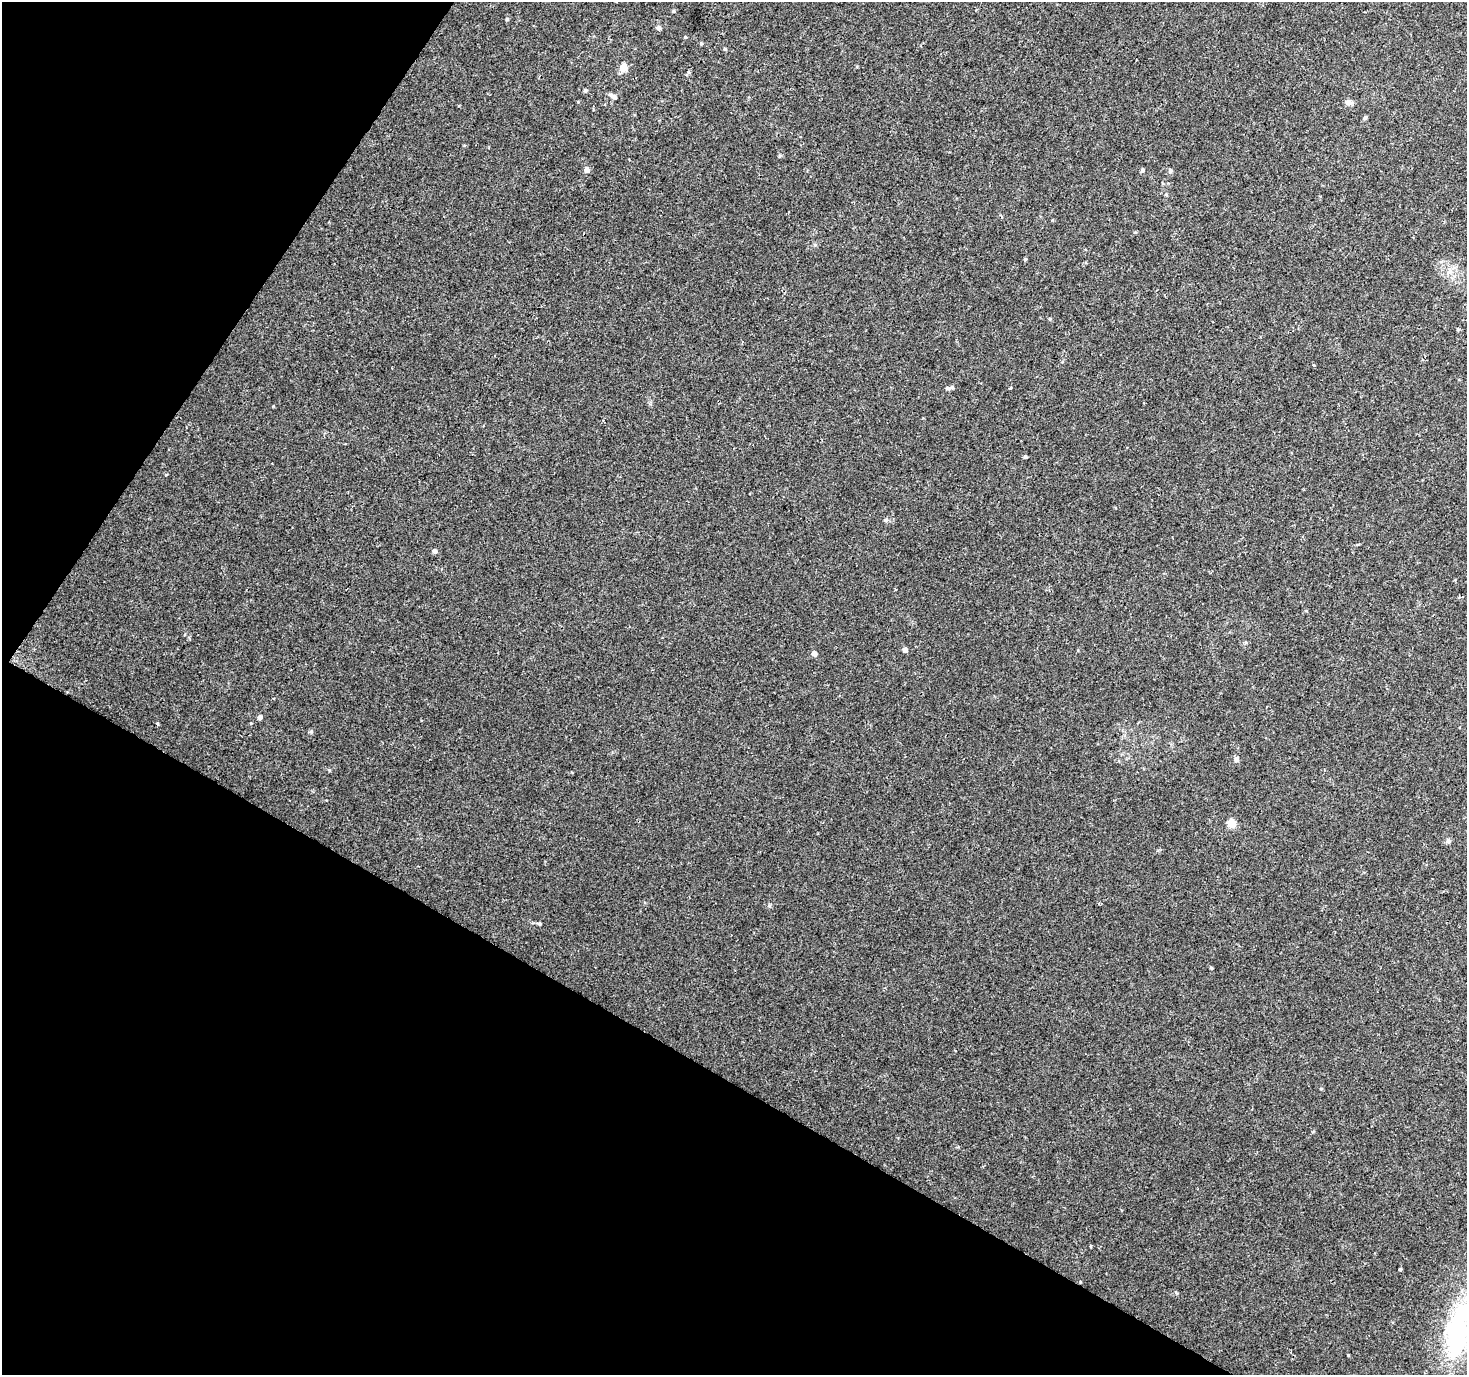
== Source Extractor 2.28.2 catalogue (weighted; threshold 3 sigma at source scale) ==
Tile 9 of 4 x 4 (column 1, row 3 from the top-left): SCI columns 1-1465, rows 1564-2936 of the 5865 x 5939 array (HDU 1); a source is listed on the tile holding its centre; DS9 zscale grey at full resolution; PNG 1469 x 1377 px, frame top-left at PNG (2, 2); no overlay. Shown black and unused: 29% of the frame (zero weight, under 2 of 3 exposures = <1% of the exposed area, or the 3 px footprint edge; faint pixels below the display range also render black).
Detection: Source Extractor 2.28.2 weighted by HDU 2 'WHT'; one run over the whole footprint, this tile lists its part. Background 0.0226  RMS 0.0054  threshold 0.0244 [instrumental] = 3 sigma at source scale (4.5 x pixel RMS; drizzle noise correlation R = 1.50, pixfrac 1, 0.0396/0.0396 arcsec/px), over >= 5 px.
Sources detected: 35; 1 cosmic-ray / hot-pixel residue — not listed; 1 inside a brighter listed object's ellipse — not listed separately; the other 33 listed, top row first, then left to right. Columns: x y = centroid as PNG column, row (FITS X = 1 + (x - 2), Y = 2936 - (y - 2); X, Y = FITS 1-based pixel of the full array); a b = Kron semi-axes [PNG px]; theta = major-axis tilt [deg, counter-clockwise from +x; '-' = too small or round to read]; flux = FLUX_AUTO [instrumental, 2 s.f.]
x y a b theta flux
673 11 5 4 - 0.64
507 19 4 4 - 0.67
659 28 5 5 - 1.6
685 37 4 3 - 0.46
725 49 5 4 - 0.54
623 68 5 5 - 9.5
689 72 6 4 -89 0.72
585 91 5 4 - 0.68
613 96 10 4 -27 2
1348 102 8 7 - 2
1365 118 5 4 - 0.83
587 170 5 5 - 3.3
1142 170 5 4 - 0.89
1170 170 5 5 - 1.1
1166 195 5 4 - 0.53
1135 232 5 3 - 0.48
1025 259 4 4 - 0.61
1313 365 4 3 - 0.65
947 388 6 5 - 0.96
1010 388 3 3 - 1.3
1025 457 4 4 - 0.76
435 551 5 5 - 1.5
905 650 5 5 - 2.1
814 653 5 5 - 2.3
260 718 4 4 - 1.8
157 723 5 3 - 0.51
1236 760 5 5 - 1.7
1231 823 5 5 - 17
1448 841 7 4 -45 0.93
539 924 4 4 - 0.81
1211 968 4 3 - 0.51
1400 1269 4 3 - 0.6
1458 1330 77 30 79 77
Isophote crosses this tile's border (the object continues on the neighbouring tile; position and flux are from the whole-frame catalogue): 1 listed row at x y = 1458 1330
Unlisted compact peaks at least as high as the median listed source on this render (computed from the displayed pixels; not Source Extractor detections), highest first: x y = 329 770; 273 406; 311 732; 769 906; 1050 319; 701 43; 251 723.